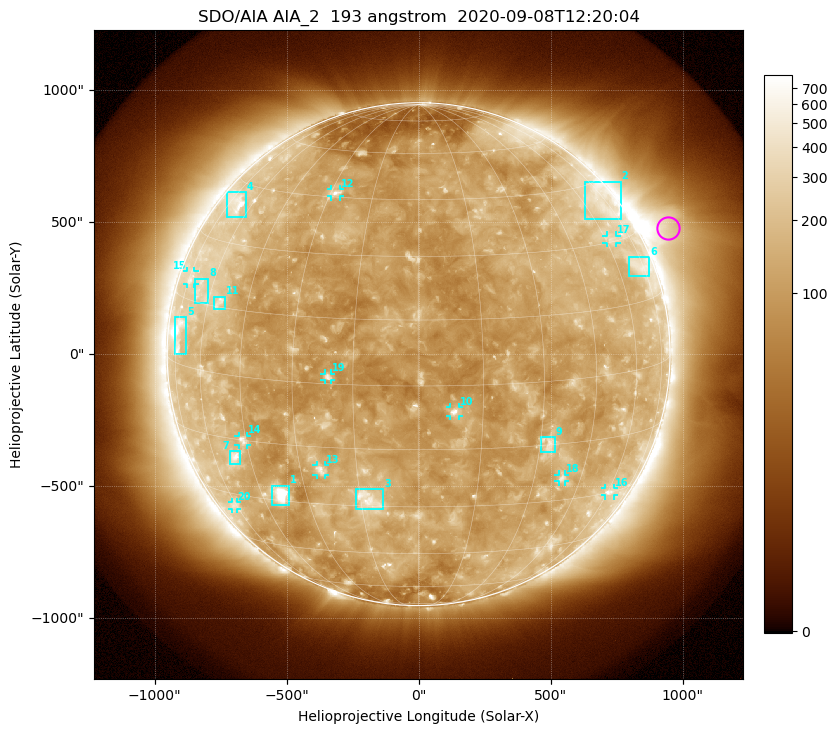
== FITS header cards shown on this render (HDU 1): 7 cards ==
TELESCOP= 'SDO/AIA'
INSTRUME= 'AIA_2'
WAVELNTH=                  193
WAVEUNIT= 'angstrom'
DATE-OBS= '2020-09-08T12:20:04.85'
CTYPE1  = 'HPLN-TAN'
CTYPE2  = 'HPLT-TAN'

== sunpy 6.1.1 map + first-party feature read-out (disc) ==
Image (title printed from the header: SDO/AIA AIA_2  193 angstrom  2020-09-08T12:20:04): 1024 x 1024 px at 2.4 arcsec/px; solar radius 953 arcsec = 397 px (full disc in frame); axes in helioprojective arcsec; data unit not stated in the header (colour bar unlabelled)
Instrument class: DISC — disc imager (sunpy class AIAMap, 193 A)
Bright regions (active regions / flare kernels): reference = the median radial profile (limb darkening/brightening removed); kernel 9 px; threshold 5 sigma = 185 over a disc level ~119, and >= 1.15x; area >= 12 px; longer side >= 10 px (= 24 arcsec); searched inside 0.97 R_sun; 22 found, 20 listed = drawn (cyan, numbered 1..; 10 of them under ~33 arcsec drawn as corner ticks so the feature stays visible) (cap 20 boxes per figure: the strongest are kept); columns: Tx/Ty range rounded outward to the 5 arcsec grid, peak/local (2 s.f.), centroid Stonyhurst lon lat
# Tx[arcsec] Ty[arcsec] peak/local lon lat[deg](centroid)
1 -555..-490 -570..-500 14 -38 -28
2 625..765 510..655 2.7 +71 +40
3 -235..-135 -590..-510 4.7 -13 -28
4 -725..-655 520..615 5 -69 +39
5 -925..-880 0..140 5.7 -73 +7
6 795..875 295..370 2.6 +72 +23
7 -715..-675 -420..-365 4.6 -51 -20
8 -850..-795 190..285 2.5 -65 +18
9 465..515 -370..-315 3.5 +32 -15
10 120..155 -235..-200 8 +8 -6
11 -775..-735 170..220 3.3 -55 +16
12 -330..-295 595..625 4.9 -28 +46
13 -390..-355 -455..-420 4.3 -24 -21
14 -685..-650 -345..-310 4.1 -46 -15
15 -875..-850 265..315 2.3 -74 +20
16 705..740 -535..-505 2.9 +61 -30
17 710..750 420..450 2.6 +63 +31
18 530..555 -485..-455 3.4 +39 -24
19 -355..-330 -95..-75 4.5 -21 +2
20 -705..-685 -585..-560 2.1 -61 -34
Off-limb structures (1.02-1.3 R_sun): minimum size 162 px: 5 found; the strongest spans PA ~265..320 deg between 1.02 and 1.3 R_sun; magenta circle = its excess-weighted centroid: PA ~295 deg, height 1.11 R_sun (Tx ~945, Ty ~480 arcsec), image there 3.7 x the reference